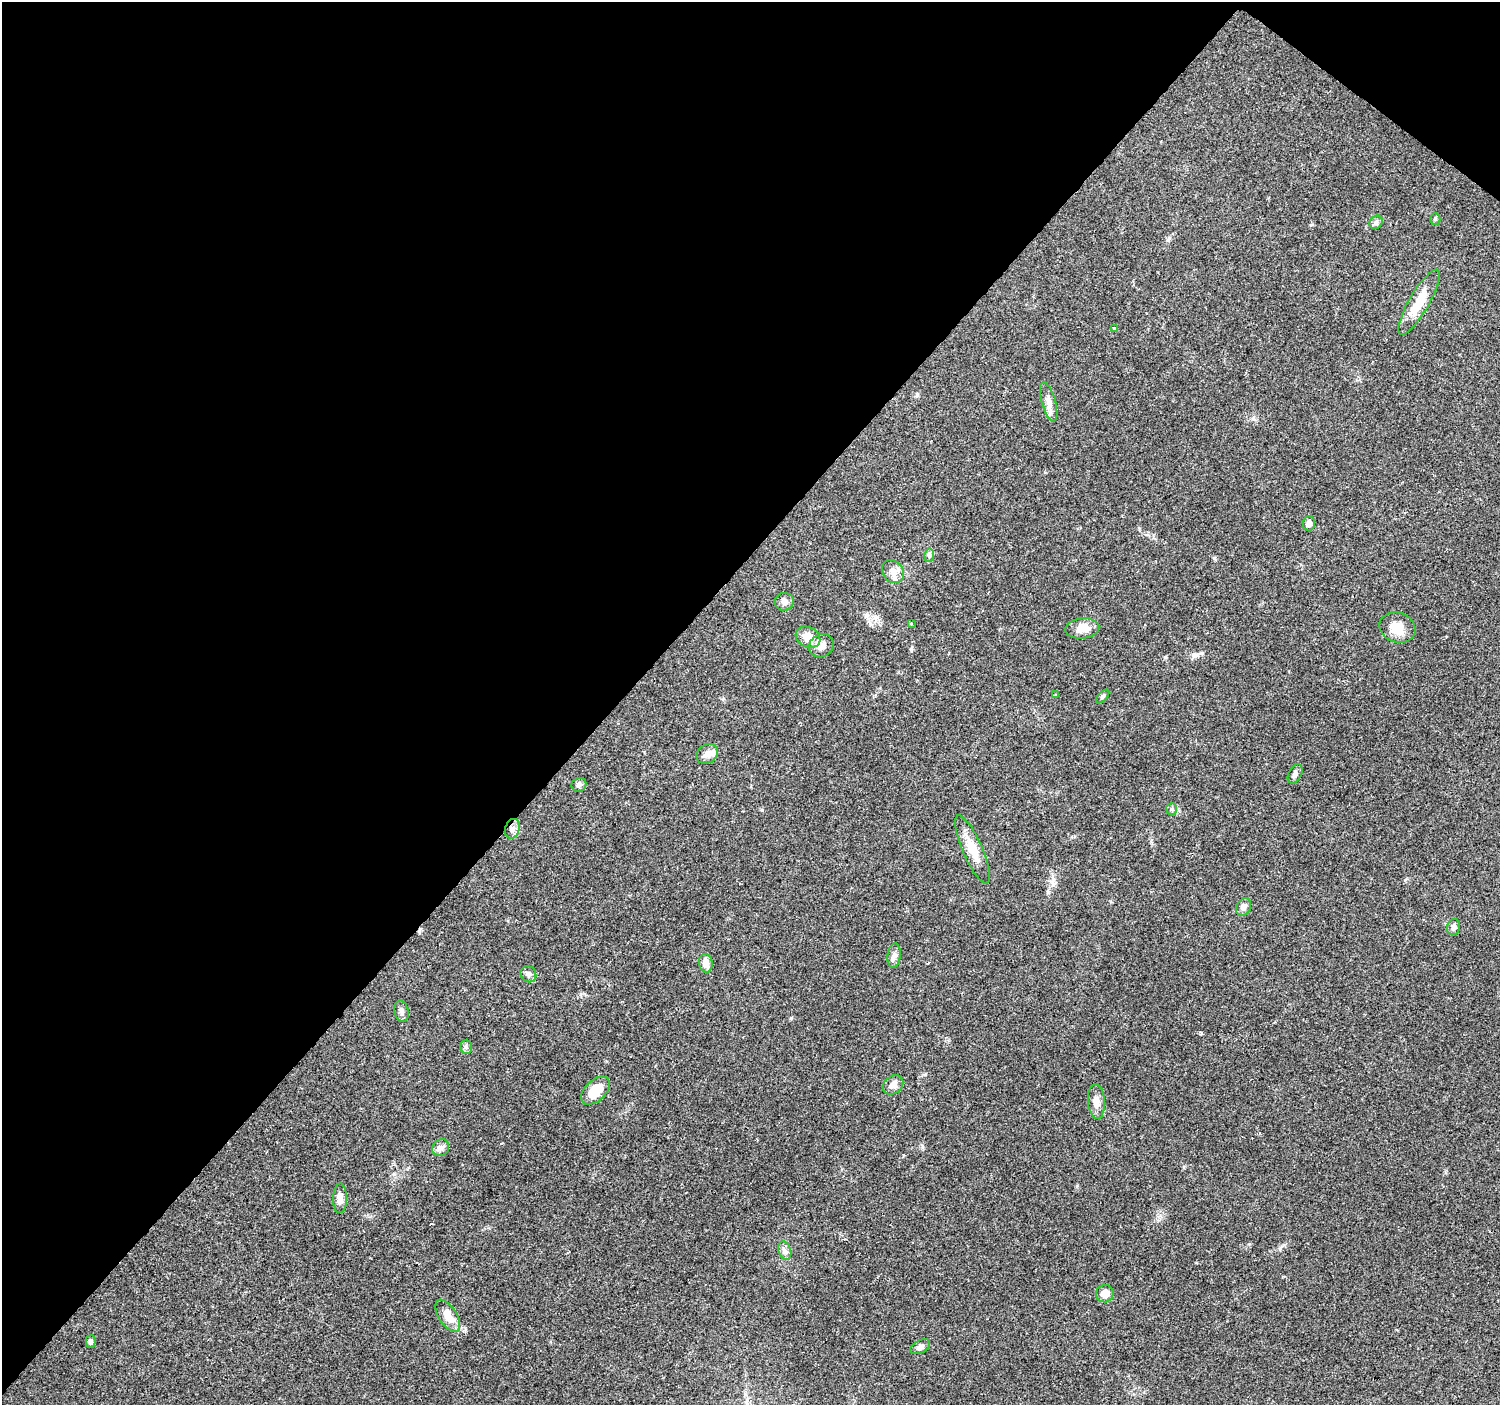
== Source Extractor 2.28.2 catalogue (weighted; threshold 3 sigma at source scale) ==
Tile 2 of 4 x 4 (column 2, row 1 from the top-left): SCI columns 1499-2996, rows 4382-5784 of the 5999 x 6023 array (HDU 1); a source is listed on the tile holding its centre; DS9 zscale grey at full resolution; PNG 1502 x 1407 px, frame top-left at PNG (2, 2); each listed source drawn as its Kron ellipse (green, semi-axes under 4 px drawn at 4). Shown black and unused: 42% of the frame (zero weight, under 2 of 3 exposures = <1% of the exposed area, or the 3 px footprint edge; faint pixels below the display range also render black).
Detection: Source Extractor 2.28.2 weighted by HDU 2 'WHT'; one run over the whole footprint, this tile lists its part. Background 0.0756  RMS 0.0077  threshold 0.0347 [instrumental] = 3 sigma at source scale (4.5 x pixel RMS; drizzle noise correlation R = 1.50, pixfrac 1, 0.0396/0.0396 arcsec/px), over >= 5 px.
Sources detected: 41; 1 inside a brighter object's white glare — neither listed nor drawn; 1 inside a brighter listed object's ellipse — not listed separately; the other 39 listed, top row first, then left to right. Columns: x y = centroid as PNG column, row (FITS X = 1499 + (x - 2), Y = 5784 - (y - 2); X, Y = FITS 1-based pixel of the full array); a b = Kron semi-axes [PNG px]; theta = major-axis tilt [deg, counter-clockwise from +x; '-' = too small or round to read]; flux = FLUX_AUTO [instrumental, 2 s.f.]
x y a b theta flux
1435 219 5 5 - 1.1
1376 222 7 6 - 1.9
1419 302 37 10 60 21
1114 328 3 3 - 0.9
1049 402 20 7 -74 5.5
1309 523 7 6 - 3.9
929 555 7 5 83 1.5
893 571 12 10 -50 5.8
784 602 9 9 - 3.5
911 624 3 2 - 0.76
1397 627 18 15 -20 12
1082 628 17 10 5 9.4
808 637 13 10 -27 11
821 646 13 11 33 6.2
1055 695 3 2 - 0.66
1103 696 8 4 46 1.3
707 754 11 9 34 5
1295 774 10 6 64 2.6
579 785 7 6 - 2.5
1172 809 6 5 - 1.4
512 829 10 7 71 3.6
972 850 37 10 -67 14
1243 907 9 7 62 3.7
1453 927 8 6 78 2.5
894 955 12 6 83 3.4
706 963 9 7 -80 6.7
528 974 8 7 - 2.3
401 1011 11 7 -78 2.8
466 1047 7 6 - 1.7
893 1085 11 8 37 4.3
595 1091 17 10 44 17
1096 1101 17 8 -86 5.7
441 1148 9 8 - 3
340 1198 15 7 89 5.6
785 1251 9 6 -71 2.8
1105 1294 9 8 - 6.3
448 1316 18 9 -57 9.2
91 1341 6 4 89 2.2
920 1347 10 6 28 3
Unlisted compact peaks at least as high as the median listed source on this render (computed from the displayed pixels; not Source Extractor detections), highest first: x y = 762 810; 911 649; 1201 1033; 1165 657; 791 1018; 1214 558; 1249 1244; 922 1146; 1253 419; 1311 225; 1280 1248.